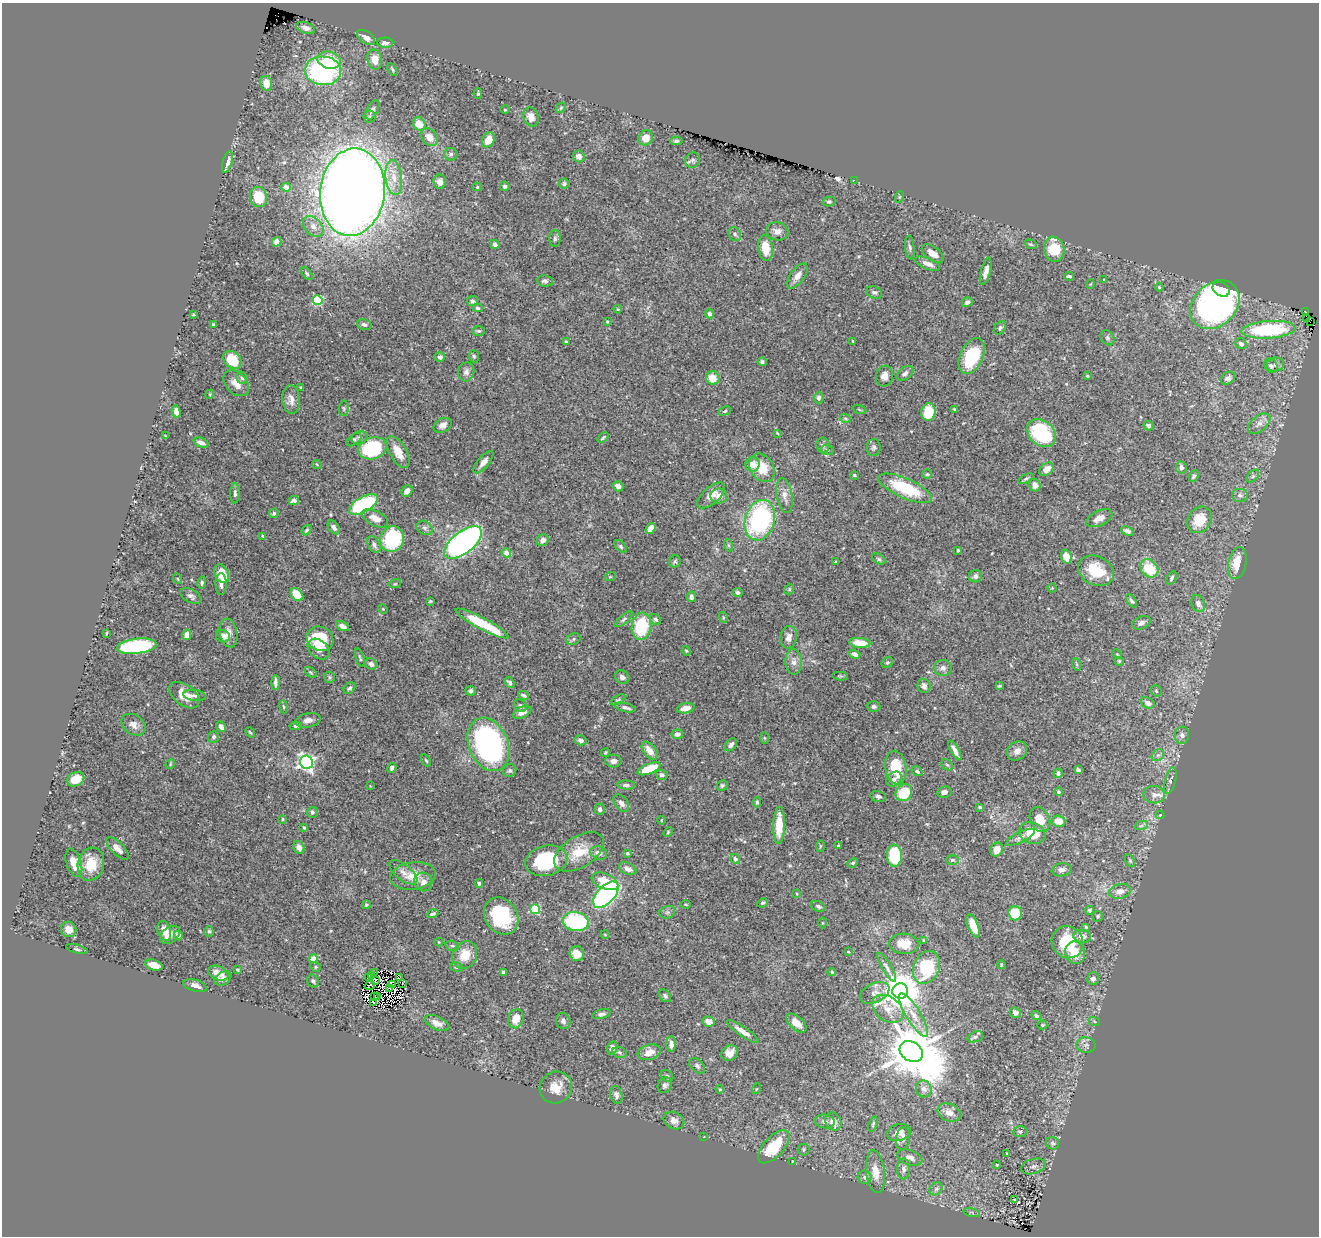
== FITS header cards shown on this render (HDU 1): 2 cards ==
NAXIS1  =                 1317
NAXIS2  =                 1234

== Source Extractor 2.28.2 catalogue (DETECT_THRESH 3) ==
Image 1317 x 1234 px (HDU 1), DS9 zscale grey, 1 PNG px = 1 image px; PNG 1321 x 1238 px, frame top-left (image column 1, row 1234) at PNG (2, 3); each listed source drawn as its Kron ellipse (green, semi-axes under 4 px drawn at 4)
Background 0.634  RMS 0.024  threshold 0.0713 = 3 sigma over >= 5 px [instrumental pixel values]
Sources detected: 437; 7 with non-positive FLUX_AUTO (blend fragments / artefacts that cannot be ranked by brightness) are neither listed nor drawn; the other 430 listed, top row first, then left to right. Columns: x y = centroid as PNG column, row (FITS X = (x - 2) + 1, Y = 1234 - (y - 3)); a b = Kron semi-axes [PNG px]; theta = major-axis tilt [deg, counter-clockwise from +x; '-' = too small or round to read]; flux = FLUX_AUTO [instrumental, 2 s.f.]
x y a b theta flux
306 28 9 5 -18 6.8
366 37 10 6 -35 9.1
385 43 8 5 -1 7.1
375 59 10 7 -78 18
329 60 12 8 -13 44
392 69 7 3 -61 1.9
323 71 18 14 -4 250
266 83 7 6 - 19
478 94 5 3 - 2.3
561 108 6 4 46 1.9
372 110 10 6 63 5.3
505 110 4 3 - 1.2
369 117 6 6 - 3.3
531 117 9 7 -70 15
419 124 7 6 - 29
429 137 9 7 -51 15
646 138 8 7 - 18
488 140 8 6 59 21
676 141 6 4 1 2.7
451 154 6 6 - 4.1
579 156 6 6 - 7
692 160 8 7 - 4.9
228 162 11 5 73 8.2
394 177 18 8 -83 20
854 180 2 2 - 120
440 182 7 6 - 6.8
564 184 5 5 - 3.4
505 186 5 4 - 3.5
286 187 5 4 - 14
477 187 4 4 - 2.3
352 192 44 32 83 3000
259 197 10 8 -74 39
899 197 6 3 71 1.5
829 201 6 4 13 2.6
313 226 12 8 -45 10
777 231 11 9 -10 9.2
735 234 7 6 - 4
555 238 8 5 89 3.7
277 242 5 4 - 7.8
495 244 5 4 - 5.4
1031 244 6 4 -20 2.6
766 248 13 7 -82 24
910 248 12 4 -84 4.5
1054 249 12 10 -79 51
933 254 12 6 -36 14
928 264 13 5 -21 11
986 271 14 5 75 9.6
307 273 7 4 -53 2.6
797 276 14 7 54 11
1069 276 5 3 - 3.1
1104 280 3 3 - 1.7
545 281 8 5 -8 4.3
1091 284 5 3 - 1.4
1159 287 4 4 - 1.9
1221 289 9 6 -33 47
874 292 8 6 -28 4.2
317 300 5 5 - 130
472 301 5 5 - 4.6
967 302 5 4 - 4.8
1215 305 27 21 45 550
477 308 5 4 - 2.3
618 309 4 3 - 1.9
1306 311 3 2 - 18
193 314 3 3 - 1.7
709 314 4 4 - 5
1306 318 2 2 - 200
607 321 4 3 - 1.7
1310 322 2 2 - 38
213 324 3 2 - 1.3
364 324 7 5 -15 4.8
1000 328 7 5 54 3.4
1269 330 27 8 4 100
479 331 6 4 -1 2.5
1107 338 8 6 -55 3.5
566 341 3 2 - 1.3
853 341 3 3 - 1.5
1241 344 6 5 - 5.9
474 356 6 5 - 2.3
972 356 19 11 65 82
440 357 5 5 - 5.9
232 360 10 8 -45 42
762 362 4 4 - 3.2
1275 365 8 7 - 7.7
1271 366 8 6 -59 5.2
466 372 9 8 - 6.9
905 373 9 6 37 5.6
884 376 10 8 82 10
1087 376 3 2 - 1.4
242 378 6 5 - 3.9
713 378 7 6 - 21
1228 378 8 6 35 5.4
236 383 15 10 -47 17
301 387 4 2 - 1.7
210 394 4 3 - 1.6
819 398 5 5 - 3.9
291 400 14 9 -85 11
344 408 8 5 86 3
954 409 3 3 - 2.2
859 410 7 3 -19 1.7
725 411 6 4 27 2.3
176 412 6 4 -77 6.9
928 412 9 7 83 44
845 418 5 4 - 2.1
1259 424 13 7 39 9.7
443 425 9 6 28 8.7
1148 425 5 4 - 4.9
777 433 3 2 - 1.2
1041 433 16 12 -41 110
165 435 3 2 - 0.92
360 438 8 6 18 4.5
603 438 6 3 39 2.7
354 440 9 5 37 3.3
201 443 8 4 -23 7.3
823 445 8 6 -77 5.1
874 447 9 7 -89 4.4
372 448 14 11 17 140
827 450 6 5 - 3.1
398 452 18 8 -61 21
483 462 14 5 50 9.1
317 465 5 3 - 1.4
752 465 7 7 - 17
1181 467 6 5 - 5.2
762 468 15 11 -56 35
1046 469 8 5 40 13
927 474 4 4 - 2.1
854 475 4 3 - 1.9
1194 476 6 4 64 3.8
1253 476 7 4 46 3.4
1026 479 8 4 29 2.9
1035 485 6 6 - 10
618 486 5 4 - 9.1
905 488 29 10 -24 89
407 491 6 5 - 8.7
235 493 10 4 88 4
711 495 17 8 42 14
784 495 18 8 -80 13
1240 495 8 6 -6 5.7
719 496 8 7 - 12
294 500 5 4 - 5.5
363 504 16 7 29 200
274 513 5 4 - 3.1
375 518 14 7 -27 16
1099 518 14 7 25 13
760 520 21 14 74 240
1199 520 14 11 57 38
334 527 8 5 -53 5.1
425 528 8 6 -32 5.1
650 529 6 4 54 17
307 530 6 4 51 2.4
1127 531 6 4 -23 5.9
263 536 3 3 - 1.7
392 539 13 11 68 130
543 540 6 5 - 8
463 542 22 11 38 530
374 545 9 5 -61 6.5
728 545 6 4 -71 2.4
621 546 7 4 -46 2.9
958 550 3 3 - 1.7
506 553 5 4 - 15
1066 556 7 5 -71 17
879 559 7 4 -36 2.7
675 561 6 5 - 3
836 562 4 2 - 1.2
1237 563 16 9 79 31
1149 568 10 8 -47 48
1096 571 18 14 -26 51
222 574 10 7 -63 34
975 576 6 6 - 5.6
610 577 5 3 - 1.4
1171 578 7 4 64 3.5
178 579 5 3 - 1.4
202 583 6 4 78 3.2
221 584 11 5 -89 6.8
395 584 6 3 18 1.7
1052 588 4 4 - 1.4
789 589 5 4 - 2.3
737 593 5 4 - 4.3
297 595 7 5 -48 36
191 596 11 6 -29 5.8
691 597 5 4 - 6
430 601 3 3 - 1.8
1131 601 7 3 -55 3.2
1198 604 9 6 -67 9.2
383 609 5 4 - 1.4
723 617 5 3 - 1.7
624 619 11 4 41 3.7
656 619 6 5 - 3.4
482 623 30 5 -28 62
1141 623 9 6 25 5.9
342 626 7 4 -27 7.5
641 626 14 10 82 87
106 633 4 2 - 1.5
229 633 14 9 -80 13
187 635 5 4 - 12
223 636 7 6 - 17
789 637 11 8 79 10
320 639 14 12 -30 67
573 639 7 5 24 3.4
860 643 10 5 -5 32
137 646 20 7 6 240
319 649 12 9 -39 11
686 651 5 4 - 1.8
854 654 6 4 -19 7.4
1117 654 5 4 - 1.6
360 658 10 2 -71 2.1
1119 661 5 5 - 2
794 662 13 8 -87 11
887 663 6 5 - 3
371 664 6 5 - 7.1
1076 664 6 4 -71 2.1
943 668 9 8 - 6.3
310 672 7 3 -36 2.1
840 676 8 4 -6 2.1
330 677 6 5 - 2.5
622 677 7 6 - 6.3
275 682 7 3 90 5.5
510 683 6 4 -54 4.2
924 686 7 6 - 5.3
999 686 4 3 - 1.9
349 688 6 5 - 3.4
470 691 5 5 - 4.5
1156 691 6 5 - 2.7
184 695 17 10 -36 25
194 695 11 5 -8 5
523 695 5 3 - 3.1
618 700 8 4 32 2.5
1148 703 7 5 -26 8.9
520 706 7 5 -44 3.3
283 707 6 3 -81 2.1
874 707 7 5 -2 3.5
625 708 10 4 -13 6.9
686 708 9 5 11 14
522 712 10 5 25 11
308 720 13 7 11 8.4
133 725 13 9 -36 11
296 726 6 4 10 3.4
221 727 5 4 - 9.2
250 732 5 3 - 2.2
677 734 6 5 - 7.3
1182 735 8 7 - 6.8
213 737 6 5 - 3.6
765 738 6 4 -88 1.7
580 740 6 5 - 6.3
488 744 28 19 -67 400
731 745 7 5 47 5.9
650 751 10 6 -51 13
955 751 11 4 -61 8.6
1017 751 10 9 - 8.4
605 753 4 3 - 1.8
1158 755 7 5 42 4.4
426 760 6 4 -61 2.2
613 761 8 6 -4 6.6
306 762 7 6 - 570
170 764 5 4 - 1.8
947 765 6 5 - 2.2
392 768 5 4 - 4.3
896 768 17 10 -81 48
649 769 12 5 21 50
1078 770 4 4 - 4.7
510 771 7 6 - 3.9
917 771 6 4 -35 3.3
1058 773 5 4 - 3.7
662 775 6 5 - 5
76 779 9 7 25 30
894 779 8 6 41 6.3
1170 781 13 5 76 6
626 785 9 4 -3 4.1
722 785 5 5 - 2.7
370 786 2 2 - 1
944 792 7 5 11 6.9
1059 792 4 4 - 2.2
904 793 9 7 48 63
1154 795 11 8 -6 10
878 796 7 5 -13 4.1
757 802 5 3 - 2.4
621 803 10 6 -54 6.6
980 807 4 3 - 2.3
600 809 5 5 - 5.1
312 812 5 5 - 4.1
1160 815 4 4 - 1.4
283 819 3 3 - 1.7
1040 819 13 9 -66 25
661 820 4 2 - 1.1
1058 821 7 5 -4 18
779 825 18 6 88 31
1141 826 7 4 19 3.3
304 828 4 3 - 2.3
668 832 5 3 - 1.7
1032 833 14 10 -22 43
1020 837 15 5 26 7.3
820 846 6 4 89 2
838 846 3 2 - 1.5
117 848 15 6 -45 12
299 848 7 5 -63 8
997 850 7 6 - 14
579 852 27 15 31 42
599 853 8 6 -19 10
627 853 4 4 - 3.4
894 856 11 7 -87 71
735 859 5 4 - 4.1
952 860 6 5 - 3.1
1130 860 7 4 -63 2.3
546 861 21 15 13 110
74 863 15 7 -71 20
853 863 5 4 - 2.2
91 864 17 13 76 36
628 869 9 5 -26 9.9
1062 870 10 6 7 7.7
403 872 17 8 -39 11
413 876 23 13 7 30
605 881 14 7 -22 34
423 882 9 8 - 9.9
479 883 4 4 - 2.7
1120 891 11 7 14 10
797 894 3 2 - 1.3
606 895 16 8 46 490
763 903 5 4 - 2.2
686 904 5 2 - 1.4
366 905 4 4 - 2.4
818 906 7 5 -22 4.5
535 909 5 5 - 96
1090 910 4 4 - 3
667 912 8 6 20 3.7
1015 913 7 7 - 45
433 914 6 3 18 3.4
501 916 20 16 -57 100
1098 916 5 5 - 2.9
576 922 13 9 -11 160
822 923 5 3 - 1.6
973 926 12 5 -68 23
1086 927 4 3 - 1.9
69 929 8 7 - 15
164 931 10 6 -72 17
209 931 5 4 - 2.8
605 934 4 3 - 1.4
170 935 11 7 39 8.9
178 935 4 4 - 17
1082 936 9 6 -7 11
923 940 4 3 - 1.7
439 942 4 4 - 1.4
1067 942 16 15 - 73
904 944 15 10 -3 27
452 946 7 5 -18 2.8
77 949 11 4 -16 3.4
848 952 3 2 - 1.4
1075 953 11 10 - 27
577 954 7 7 - 20
465 955 14 12 63 29
313 959 4 4 - 22
154 965 9 5 -16 17
1001 965 4 3 - 2.1
315 967 5 4 - 2.1
456 967 6 5 - 2.6
887 967 16 4 -60 6.5
926 967 17 13 63 110
238 970 3 3 - 2.2
375 972 2 2 - 1.7
503 972 4 3 - 3.4
832 972 4 4 - 1.9
218 973 10 7 -22 15
372 976 2 2 - 2
223 978 9 6 33 5.7
368 978 2 2 - 2.1
399 978 2 2 - 1
1093 979 6 6 - 5.6
376 980 4 2 - 1.8
313 981 7 5 -63 3.4
403 983 3 2 - 1.5
370 985 5 2 - 0.024
392 985 4 2 - 1.6
195 986 12 5 -15 9.1
390 989 2 2 - 0.34
900 991 8 7 - 5100
875 993 16 9 26 12
374 996 3 2 - 1.1
377 996 2 2 - 1.4
665 996 7 5 -49 3.8
374 1002 3 3 - 1.3
888 1009 17 12 -36 19
1015 1013 6 5 - 8
601 1014 9 4 13 5.5
913 1015 25 7 -59 23
1036 1016 5 4 - 3.6
516 1019 9 8 - 24
563 1021 8 7 - 5.4
1094 1021 6 3 -20 2.1
708 1022 6 5 - 13
437 1023 12 6 -24 13
796 1023 12 6 -42 16
1042 1025 5 4 - 1.9
743 1031 19 4 -34 12
975 1037 8 5 18 4.2
671 1044 8 4 -88 9.5
1086 1045 9 7 -9 6.2
612 1048 7 5 75 7.7
619 1052 7 5 -21 3.3
649 1052 12 7 17 14
911 1052 12 9 -36 10000
729 1053 8 7 - 13
697 1066 9 6 -44 4.8
667 1076 7 5 -46 2.9
665 1085 8 6 59 4.9
556 1087 16 15 - 23
720 1089 4 3 - 1.4
756 1089 5 3 - 1.3
924 1089 9 7 -66 8
616 1095 9 6 -78 5.7
949 1113 12 8 -24 12
674 1121 11 8 -26 8.9
825 1121 10 7 -8 6.5
833 1121 9 8 - 13
873 1124 8 3 70 2.4
899 1132 12 8 15 10
1020 1132 7 5 0 3.2
704 1137 4 3 - 1.2
903 1139 11 7 80 8.3
1053 1143 6 6 - 4.3
774 1147 20 10 47 59
803 1149 6 6 - 2.6
1007 1154 4 3 - 1.9
910 1157 13 7 -18 9.5
792 1161 3 2 - 1.1
997 1165 4 3 - 1.8
1033 1166 13 7 16 7.7
904 1169 10 6 88 8
875 1172 21 9 -83 21
865 1177 7 6 - 4.7
936 1189 7 5 43 4.3
1014 1199 3 3 - 16
972 1212 8 3 -14 2.5
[7 non-positive-flux detections neither listed nor drawn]